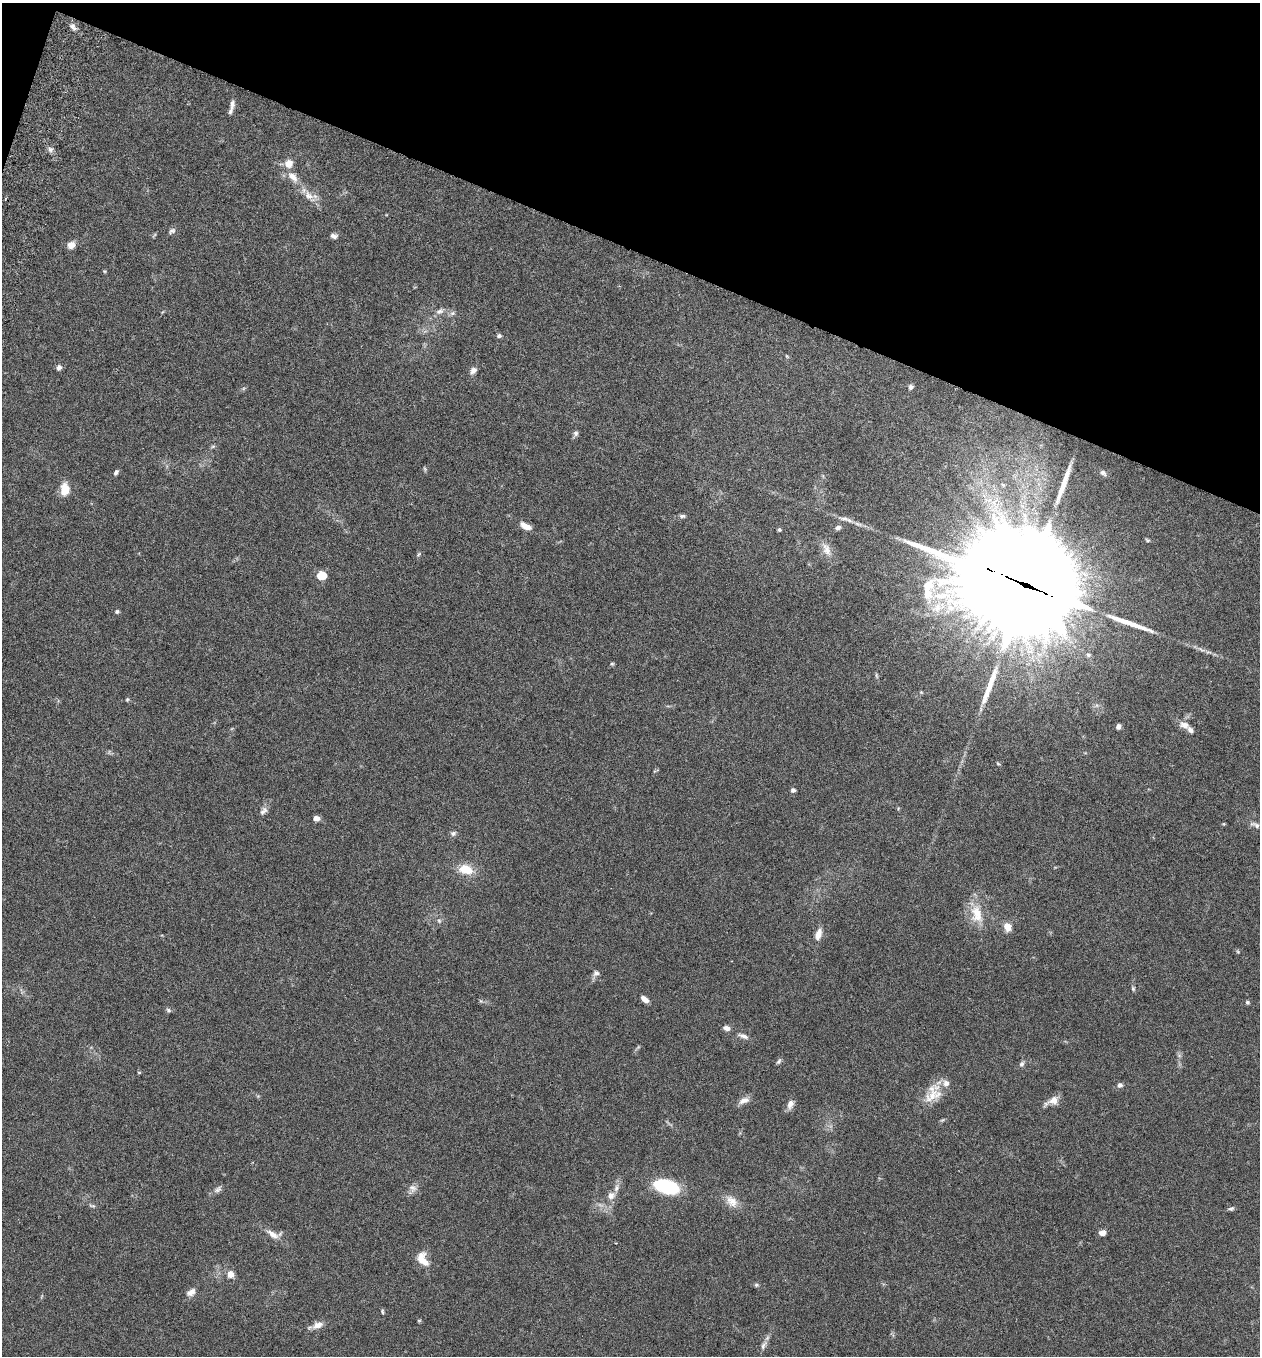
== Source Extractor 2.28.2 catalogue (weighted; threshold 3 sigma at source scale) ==
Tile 2 of 4 x 4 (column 2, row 1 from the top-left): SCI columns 1450-2707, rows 4089-5442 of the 5544 x 5467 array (HDU 1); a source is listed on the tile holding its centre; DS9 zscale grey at full resolution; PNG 1262 x 1358 px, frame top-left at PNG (2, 3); no overlay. Shown black and unused: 19% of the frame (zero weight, under 3 of 6 exposures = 3% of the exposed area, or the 3 px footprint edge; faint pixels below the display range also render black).
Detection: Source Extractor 2.28.2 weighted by HDU 2 'WHT'; one run over the whole footprint, this tile lists its part. Background 0.0173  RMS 0.0019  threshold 0.00788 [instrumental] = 3 sigma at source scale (4.09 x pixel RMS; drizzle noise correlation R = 1.36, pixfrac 0.8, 0.05/0.05 arcsec/px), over >= 5 px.
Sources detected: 92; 1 too faint to see at this stretch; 2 long thin detections or spike segments (spike, bleed or trail) — not listed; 5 inside a brighter listed object's ellipse — not listed separately; the other 84 listed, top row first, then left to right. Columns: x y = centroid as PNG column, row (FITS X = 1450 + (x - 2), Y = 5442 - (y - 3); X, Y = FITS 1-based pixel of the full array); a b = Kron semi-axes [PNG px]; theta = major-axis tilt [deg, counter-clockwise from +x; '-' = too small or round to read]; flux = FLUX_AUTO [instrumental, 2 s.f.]
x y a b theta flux
73 27 10 7 -55 0.76
232 104 14 6 84 0.73
50 149 8 6 -53 0.55
293 177 19 10 -47 2.1
309 196 15 10 -47 1.7
172 231 9 6 32 0.5
334 236 8 6 -15 0.61
71 245 10 9 - 1.1
104 271 5 4 - 0.18
439 311 11 7 27 0.85
452 313 8 6 20 0.5
499 336 6 5 - 0.41
787 356 5 4 - 0.21
59 367 6 6 - 0.64
473 370 8 6 48 0.85
911 387 6 6 - 0.49
576 433 7 6 - 0.46
213 446 6 4 19 0.26
116 472 7 4 54 0.44
1103 473 8 5 -39 0.49
65 489 12 8 88 3.2
682 516 9 5 -4 0.41
844 518 16 6 -5 0.94
525 526 13 6 -26 1.6
838 527 8 6 23 0.5
779 530 4 4 - 0.27
826 549 21 10 -66 1.8
419 554 7 4 33 0.26
321 575 6 5 - 6.6
1025 584 47 30 -24 7900
937 608 21 13 42 3.3
117 612 6 6 - 0.3
1088 655 7 7 - 0.54
612 664 5 4 - 0.22
876 675 8 3 -71 0.26
989 686 56 8 71 4.4
127 699 6 4 68 0.22
1184 725 14 9 -17 1.4
1118 726 6 5 - 0.62
998 764 6 3 -20 0.2
655 771 6 4 70 0.25
793 790 5 5 - 0.49
263 811 13 7 50 0.76
316 818 7 6 - 0.77
1255 825 14 6 -27 0.66
453 833 8 7 - 0.47
466 869 18 12 -16 3.3
977 914 29 17 -78 4.4
439 921 6 5 - 0.34
1008 927 9 7 -75 1.9
818 934 16 7 72 1.5
1238 952 6 3 -19 0.2
596 973 8 7 - 0.65
1133 989 6 4 -64 0.28
645 999 9 5 -37 1.1
1247 1002 6 5 - 0.29
168 1010 7 5 -19 0.36
726 1028 9 6 -15 0.74
743 1036 14 6 -21 0.81
779 1061 9 5 60 0.36
1022 1064 8 6 69 0.46
139 1072 5 3 - 0.15
1120 1085 7 6 - 0.54
932 1096 28 14 44 3.8
744 1100 15 7 22 1.1
1053 1101 19 8 28 1.6
790 1104 12 7 69 1.1
666 1186 26 14 -15 11
413 1188 11 10 - 0.97
218 1189 13 6 35 0.68
611 1195 10 9 - 1.1
732 1201 19 12 -46 2
92 1206 10 4 -11 0.33
1231 1208 8 5 12 0.38
1102 1233 7 6 - 0.87
273 1234 18 8 -33 1.5
423 1259 19 11 -62 2.6
230 1274 8 7 - 1.3
756 1285 7 5 -20 0.3
191 1292 13 8 32 1
382 1311 6 4 -84 0.23
419 1320 6 4 0 0.18
317 1325 15 8 23 1.3
764 1345 15 6 59 0.85
Overlapping masked pixels (flux is a lower limit): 1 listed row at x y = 1025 584